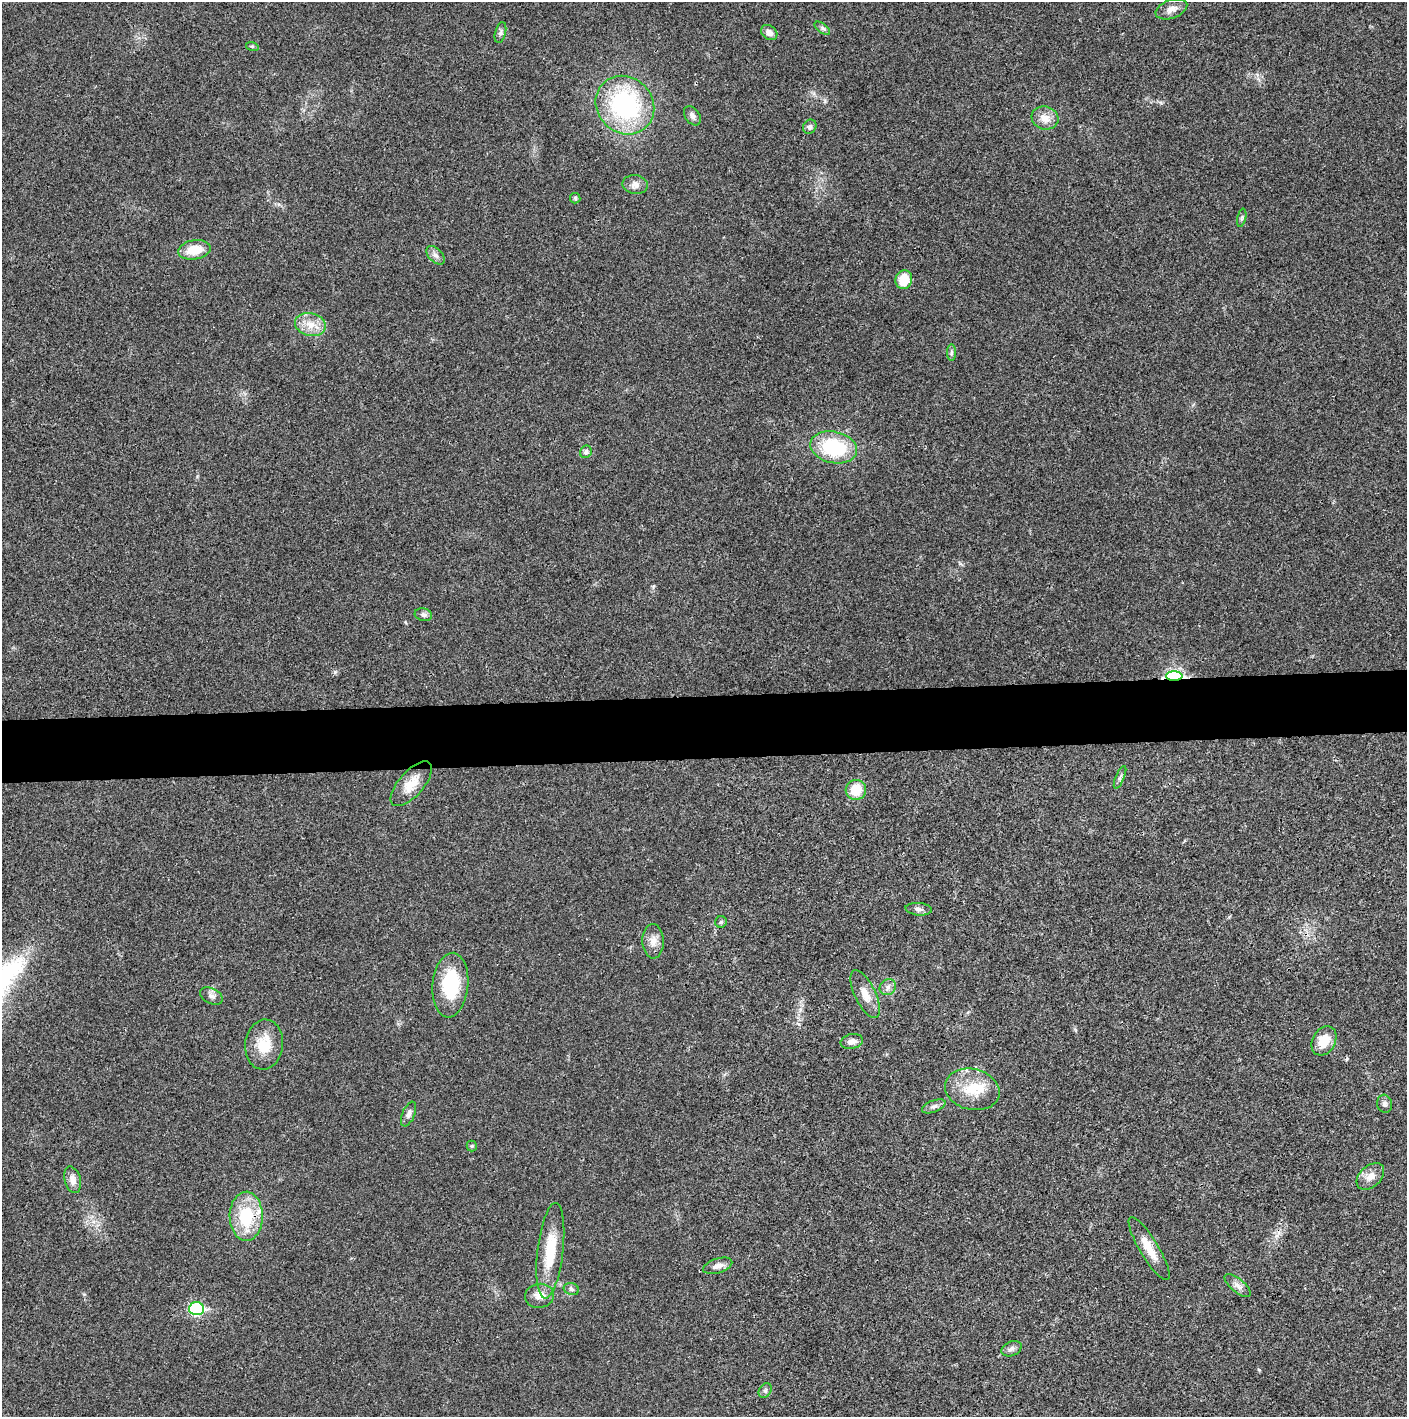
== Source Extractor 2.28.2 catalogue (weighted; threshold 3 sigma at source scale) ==
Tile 5 of 3 x 3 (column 2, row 2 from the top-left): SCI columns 1410-2814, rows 1415-2829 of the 4221 x 4243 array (HDU 1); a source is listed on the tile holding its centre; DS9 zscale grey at full resolution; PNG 1409 x 1419 px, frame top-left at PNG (2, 2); each listed source drawn as its Kron ellipse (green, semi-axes under 4 px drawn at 4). Shown black and unused: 4% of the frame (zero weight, under 3 of 4 exposures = <1% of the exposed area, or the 3 px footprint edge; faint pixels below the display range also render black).
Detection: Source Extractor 2.28.2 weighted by HDU 2 'WHT'; one run over the whole footprint, this tile lists its part. Background 0.019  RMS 0.0051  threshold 0.0231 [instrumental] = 3 sigma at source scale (4.5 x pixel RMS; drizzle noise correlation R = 1.50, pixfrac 1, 0.05/0.05 arcsec/px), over >= 5 px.
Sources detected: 52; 1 inside a brighter listed object's ellipse — not listed separately; the other 51 listed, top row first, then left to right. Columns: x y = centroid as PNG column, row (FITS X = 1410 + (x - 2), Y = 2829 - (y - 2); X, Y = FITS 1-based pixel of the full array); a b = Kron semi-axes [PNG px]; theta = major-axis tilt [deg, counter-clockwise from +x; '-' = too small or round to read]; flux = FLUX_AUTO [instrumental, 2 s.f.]
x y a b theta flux
1171 9 16 9 20 3.9
822 28 9 4 -36 1.2
500 32 11 5 76 1.5
769 32 9 7 -37 2.5
252 46 6 4 -17 0.68
625 105 31 27 -45 69
692 116 11 7 -55 2
1045 118 13 11 -17 5.5
810 127 7 6 - 1.5
635 185 13 9 -7 3.1
575 198 5 5 - 0.84
1242 218 9 4 77 0.92
194 250 16 9 10 10
435 255 11 6 -45 2.2
904 280 9 8 - 11
310 325 15 11 -13 7
951 352 8 4 90 1.1
834 447 23 15 -12 37
586 452 6 5 - 1.7
423 615 8 6 -14 1.6
1174 676 8 5 0 94
1120 777 12 3 67 1.3
411 784 28 12 48 9
856 790 10 10 - 12
919 909 13 6 -6 2.1
721 922 6 5 - 0.91
653 941 17 10 -87 4.5
450 985 32 18 84 29
888 987 8 7 - 2.1
865 994 26 10 -64 6.6
211 996 12 7 -26 2.3
852 1041 11 7 10 3.1
1324 1041 15 11 61 9.8
264 1044 25 19 84 13
972 1089 28 20 -14 16
1385 1104 9 7 -76 1.9
934 1106 12 5 22 2
409 1114 13 6 67 2.1
472 1146 5 5 - 0.69
1370 1176 16 10 43 4.6
73 1180 13 8 -74 3.8
246 1216 24 16 -90 25
1149 1249 36 9 -59 9.8
550 1251 48 13 83 20
718 1266 15 7 18 3.3
1238 1285 16 6 -40 3
571 1289 8 5 -17 1.4
540 1296 14 12 8 5
196 1309 7 6 - 54
1011 1349 10 7 24 2
765 1391 8 6 55 1.2
Overlapping masked pixels (flux is a lower limit): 1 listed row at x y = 1174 676
Unlisted compact peaks at least as high as the median listed source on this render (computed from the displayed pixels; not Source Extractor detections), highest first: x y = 1259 1370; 335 672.